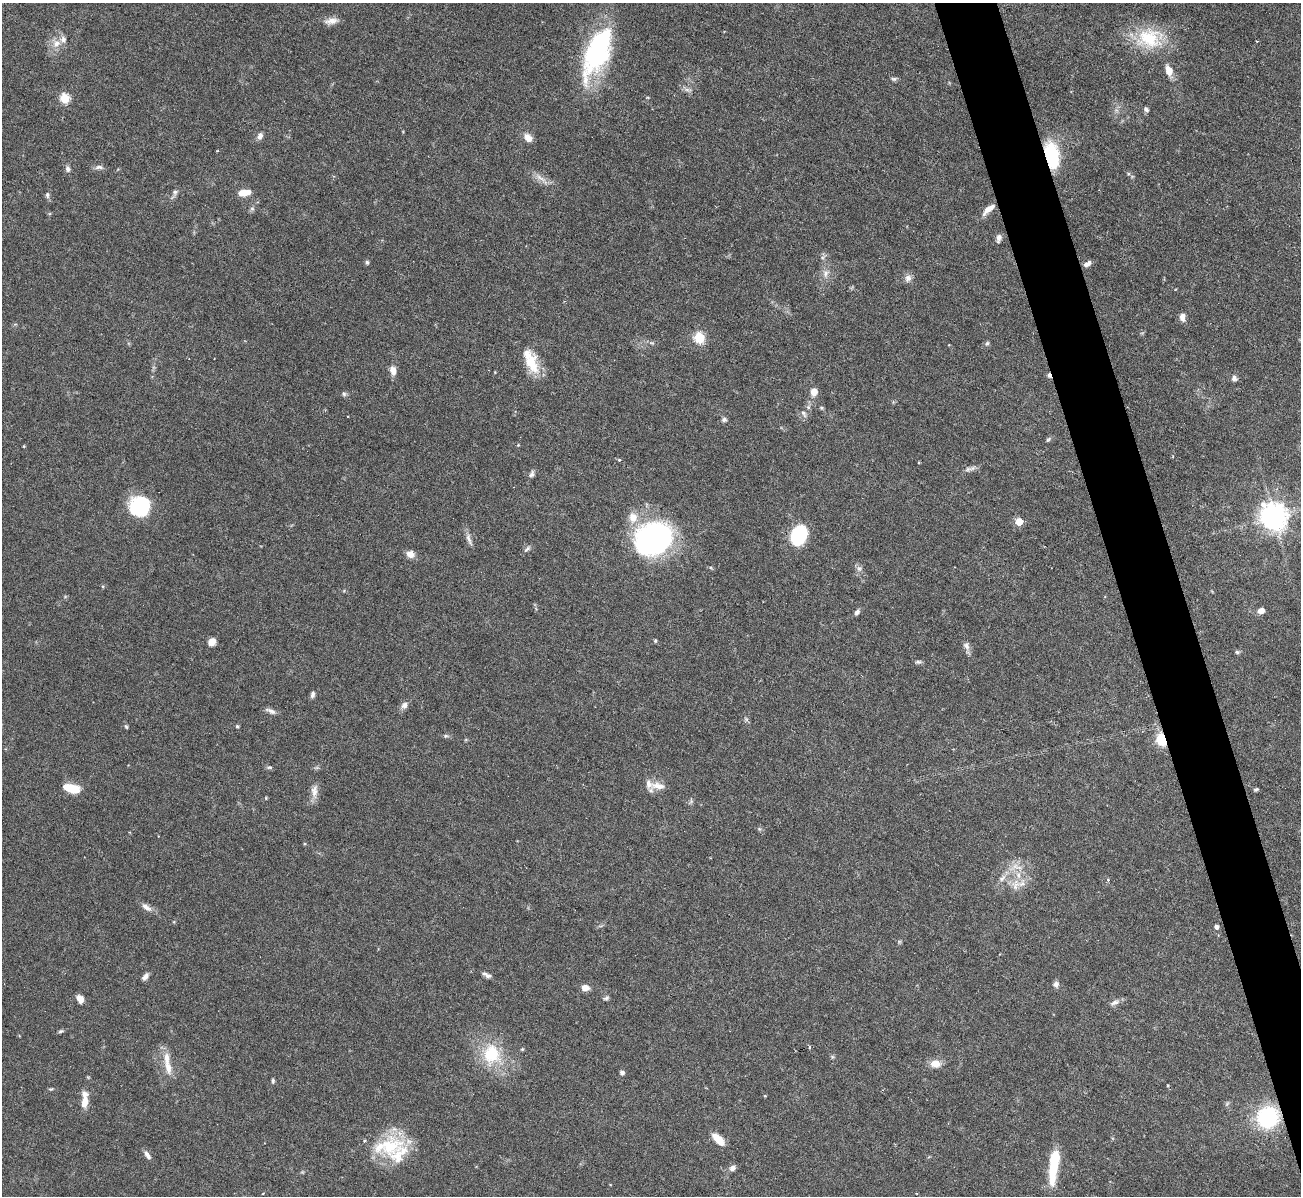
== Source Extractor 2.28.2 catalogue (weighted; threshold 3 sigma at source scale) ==
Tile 6 of 4 x 4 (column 2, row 2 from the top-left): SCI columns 1300-2598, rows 2531-3724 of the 5199 x 5182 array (HDU 1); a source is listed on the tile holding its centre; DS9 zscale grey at full resolution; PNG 1303 x 1198 px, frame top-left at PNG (2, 3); no overlay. Shown black and unused: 4% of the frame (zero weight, under 3 of 6 exposures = <1% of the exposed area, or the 3 px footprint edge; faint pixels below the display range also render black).
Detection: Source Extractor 2.28.2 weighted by HDU 2 'WHT'; one run over the whole footprint, this tile lists its part. Background 0.0842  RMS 0.0032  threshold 0.0132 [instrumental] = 3 sigma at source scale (4.09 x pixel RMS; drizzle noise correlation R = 1.36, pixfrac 0.8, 0.05/0.05 arcsec/px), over >= 5 px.
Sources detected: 120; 1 inside a brighter object's white glare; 1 cosmic-ray / hot-pixel residue — not listed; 10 inside a brighter listed object's ellipse — not listed separately; the other 108 listed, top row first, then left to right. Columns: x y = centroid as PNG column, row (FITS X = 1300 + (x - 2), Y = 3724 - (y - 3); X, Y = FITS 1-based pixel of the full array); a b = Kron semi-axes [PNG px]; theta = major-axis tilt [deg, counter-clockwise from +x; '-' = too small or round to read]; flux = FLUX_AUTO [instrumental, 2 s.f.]
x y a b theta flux
331 21 19 8 6 2.2
1149 38 34 28 -12 16
1257 41 4 2 - 0.22
56 43 13 10 46 3
597 52 65 26 66 43
1169 71 13 7 -73 3.2
894 79 8 5 1 0.64
687 90 12 4 -10 0.86
65 98 5 5 - 18
1146 109 7 5 -51 0.82
260 136 9 6 69 1.3
528 138 10 7 -46 2.8
217 151 4 3 - 0.23
1052 155 22 10 -78 23
99 167 12 6 0 1.1
68 169 7 6 - 1.1
541 179 28 5 -39 2.2
175 192 8 6 77 0.8
244 193 12 6 7 4.3
47 195 9 5 -89 0.72
252 209 6 6 - 0.61
988 209 16 6 40 3.1
999 238 10 6 77 1.2
367 262 6 5 - 0.5
1087 264 9 5 30 1.4
825 274 11 8 86 1.9
908 278 10 8 69 1.5
1182 317 9 6 -90 1.7
699 338 6 5 - 20
652 343 6 4 -17 0.48
987 344 7 5 48 0.61
531 363 29 14 -76 8.3
393 371 11 7 -78 2.3
1234 378 8 7 - 0.97
814 392 7 6 - 3
344 394 6 6 - 0.61
808 407 6 6 - 0.66
804 413 11 5 -61 0.97
724 420 7 6 - 0.77
1048 439 8 5 45 0.54
518 445 4 4 - 0.24
24 446 3 3 - 0.27
619 460 3 3 - 0.42
968 469 13 6 12 1.2
532 474 10 5 67 0.95
140 506 16 14 20 29
1273 517 10 9 - 300
1019 522 5 5 - 6
653 536 40 32 36 67
799 536 16 12 64 23
469 539 19 5 -71 1.5
527 549 11 5 42 0.87
410 554 10 7 -22 2.2
859 568 8 7 - 1.1
103 586 5 4 - 0.38
1261 611 7 6 - 1.9
857 612 8 5 55 0.92
655 641 5 4 - 0.42
212 642 8 7 - 2.1
966 646 11 8 -66 1.4
1237 652 7 5 -3 0.56
918 662 8 5 8 0.62
312 695 8 5 76 0.88
404 705 10 8 48 1.4
271 711 13 5 -23 1.3
746 719 7 4 -71 0.53
237 726 5 4 - 0.38
126 727 6 4 -62 0.41
446 736 6 5 - 0.52
1161 739 11 8 -74 8.9
269 767 7 5 0 0.56
658 786 23 10 -7 3.3
71 788 16 8 -14 7.7
1256 789 5 4 - 0.52
314 791 20 8 86 2.4
266 798 5 3 - 0.24
691 801 7 4 57 0.57
1017 867 19 6 -18 2.6
1002 878 13 7 42 1.7
1108 880 4 4 - 0.39
1016 885 16 9 80 3
146 907 16 7 -35 1.9
1216 927 4 4 - 1.2
487 975 11 5 -27 1.2
145 976 9 5 54 1.3
1056 984 8 7 - 1
585 988 7 6 - 2.8
606 998 8 5 26 0.6
80 999 9 6 -60 2.3
1115 1002 14 6 20 1.4
60 1031 6 4 38 0.51
809 1047 3 3 - 3.1
522 1049 5 4 - 0.35
491 1054 27 25 89 14
832 1057 6 4 72 0.4
936 1064 13 10 -4 3
168 1067 21 9 -77 3.7
622 1073 4 4 - 1.1
273 1081 7 4 -82 0.48
51 1089 6 4 18 0.37
765 1096 4 3 - 0.24
85 1102 14 7 81 3.4
1268 1117 15 15 - 35
718 1139 16 7 -44 4.1
388 1146 51 25 11 18
147 1155 12 6 -56 1.3
1054 1165 37 9 82 13
733 1168 8 7 - 1.2
Overlapping masked pixels (flux is a lower limit): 3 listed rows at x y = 1052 155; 1161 739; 1268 1117